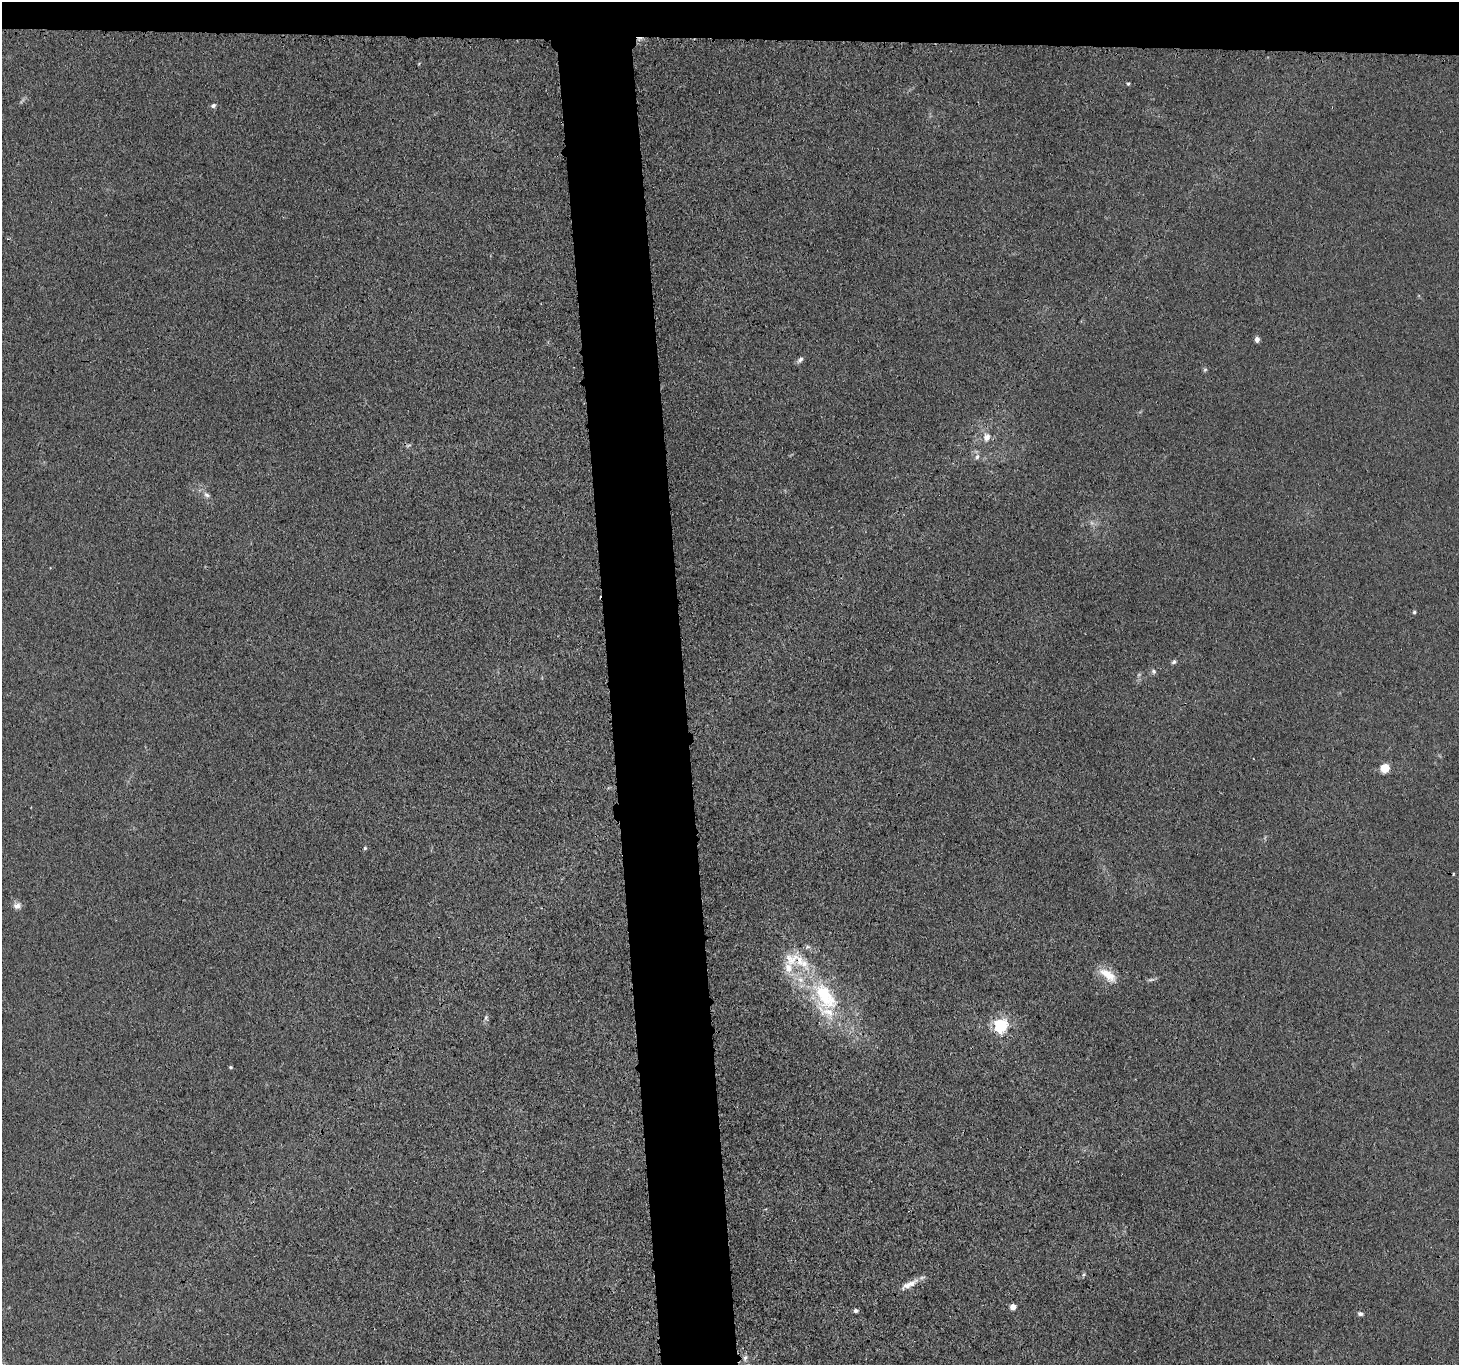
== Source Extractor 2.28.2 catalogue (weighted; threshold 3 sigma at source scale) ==
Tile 2 of 3 x 3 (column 2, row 1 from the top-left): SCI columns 1481-2937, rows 2865-4227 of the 4416 x 4389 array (HDU 1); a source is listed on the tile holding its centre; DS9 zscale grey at full resolution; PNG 1461 x 1367 px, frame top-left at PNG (2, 2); no overlay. Shown black and unused: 8% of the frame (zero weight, under 3 of 4 exposures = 3% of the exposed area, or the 3 px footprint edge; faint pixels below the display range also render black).
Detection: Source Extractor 2.28.2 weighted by HDU 2 'WHT'; one run over the whole footprint, this tile lists its part. Background 0.0279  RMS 0.0041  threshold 0.0186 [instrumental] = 3 sigma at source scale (4.5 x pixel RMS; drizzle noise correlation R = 1.50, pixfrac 1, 0.05/0.05 arcsec/px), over >= 5 px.
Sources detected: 36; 3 too faint to see at this stretch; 2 cosmic-ray / hot-pixel residue — not listed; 6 inside a brighter listed object's ellipse — not listed separately; the other 25 listed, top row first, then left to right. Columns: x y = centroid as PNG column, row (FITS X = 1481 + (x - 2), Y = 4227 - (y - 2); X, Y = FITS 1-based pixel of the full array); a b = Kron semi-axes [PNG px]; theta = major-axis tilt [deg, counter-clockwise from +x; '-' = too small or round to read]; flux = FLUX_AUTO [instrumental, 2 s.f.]
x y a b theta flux
1128 84 5 4 - 0.57
213 105 7 5 32 0.99
1257 340 5 5 - 1.9
800 360 9 6 48 1.3
1205 370 6 5 - 0.66
987 437 12 9 74 3.4
977 457 7 6 - 1.3
207 495 9 6 -30 1.3
1414 612 5 4 - 0.59
1174 662 6 5 - 0.88
1153 671 7 6 - 1
1385 768 5 5 - 20
365 848 5 4 - 0.55
17 906 11 8 -13 2.1
792 959 27 19 -7 12
1108 975 25 11 -37 7.7
825 996 45 23 -56 36
486 1018 8 5 -77 0.99
1000 1025 6 6 - 96
231 1067 4 3 - 0.51
910 1284 27 7 28 4.4
1013 1307 5 4 - 5.4
856 1310 5 4 - 1.1
1360 1314 7 5 -21 1.1
745 1358 10 6 64 1.7